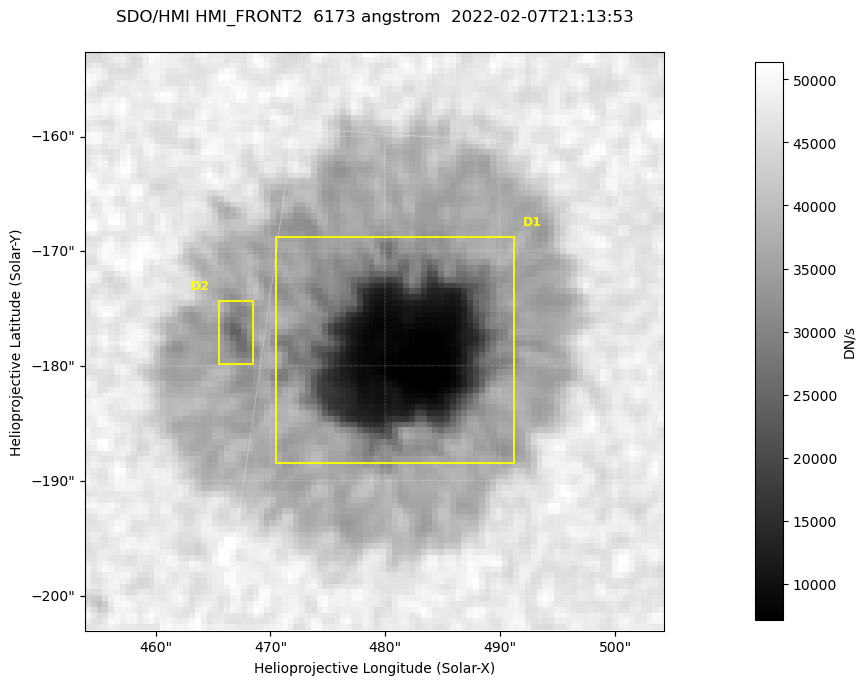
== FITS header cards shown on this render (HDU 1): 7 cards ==
TELESCOP= 'SDO/HMI '           / Telescope
INSTRUME= 'HMI_FRONT2'         / For HMI: HMI_SIDE1, HMI_FRONT2, or HMI_COMBINED
WAVELNTH=                6173. / [angstrom] Wavelength
DATE-OBS= '2022-02-07T21:13:53.600' / [ISO] Observation date {DATE__OBS}
CTYPE1  = 'HPLN-TAN'           / CTYPE1: HPLN
CTYPE2  = 'HPLT-TAN'           / CTYPE2: HPLT
BUNIT   = 'DN/s    '           / Physical Units

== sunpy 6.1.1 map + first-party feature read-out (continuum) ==
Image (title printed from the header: SDO/HMI HMI_FRONT2  6173 angstrom  2022-02-07T21:13:53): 100 x 100 px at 0.504 arcsec/px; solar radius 973 arcsec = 1931 px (partial field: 0.1% of the solar disc is inside the frame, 100% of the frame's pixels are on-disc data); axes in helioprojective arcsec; data unit DN/s (BUNIT, on the colour bar)
Orientation: roll -0.0702 deg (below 1 deg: not rotated)
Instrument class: CONTINUUM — white-light / continuum photospheric image (CONTENT/OBS_TYPE)
Dark features (sunspots / pores): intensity divided by the frame's on-disc median (partial field: no limb-darkening profile); reference = the frame's on-disc median (the 8%-of-disc-diameter window exceeds this field); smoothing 3 px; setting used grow <= 0.7, no closing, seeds <= 0.7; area >= 9 px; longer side >= 3 px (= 1.5 arcsec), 3 px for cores <= 0.7; partial field; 2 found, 2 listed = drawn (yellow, D1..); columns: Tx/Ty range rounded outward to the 2 arcsec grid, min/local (2 s.f., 1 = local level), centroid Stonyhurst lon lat
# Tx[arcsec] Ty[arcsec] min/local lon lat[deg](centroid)
D1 470..492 -190..-168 0.14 +31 -16
D2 464..470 -180..-174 0.58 +30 -16